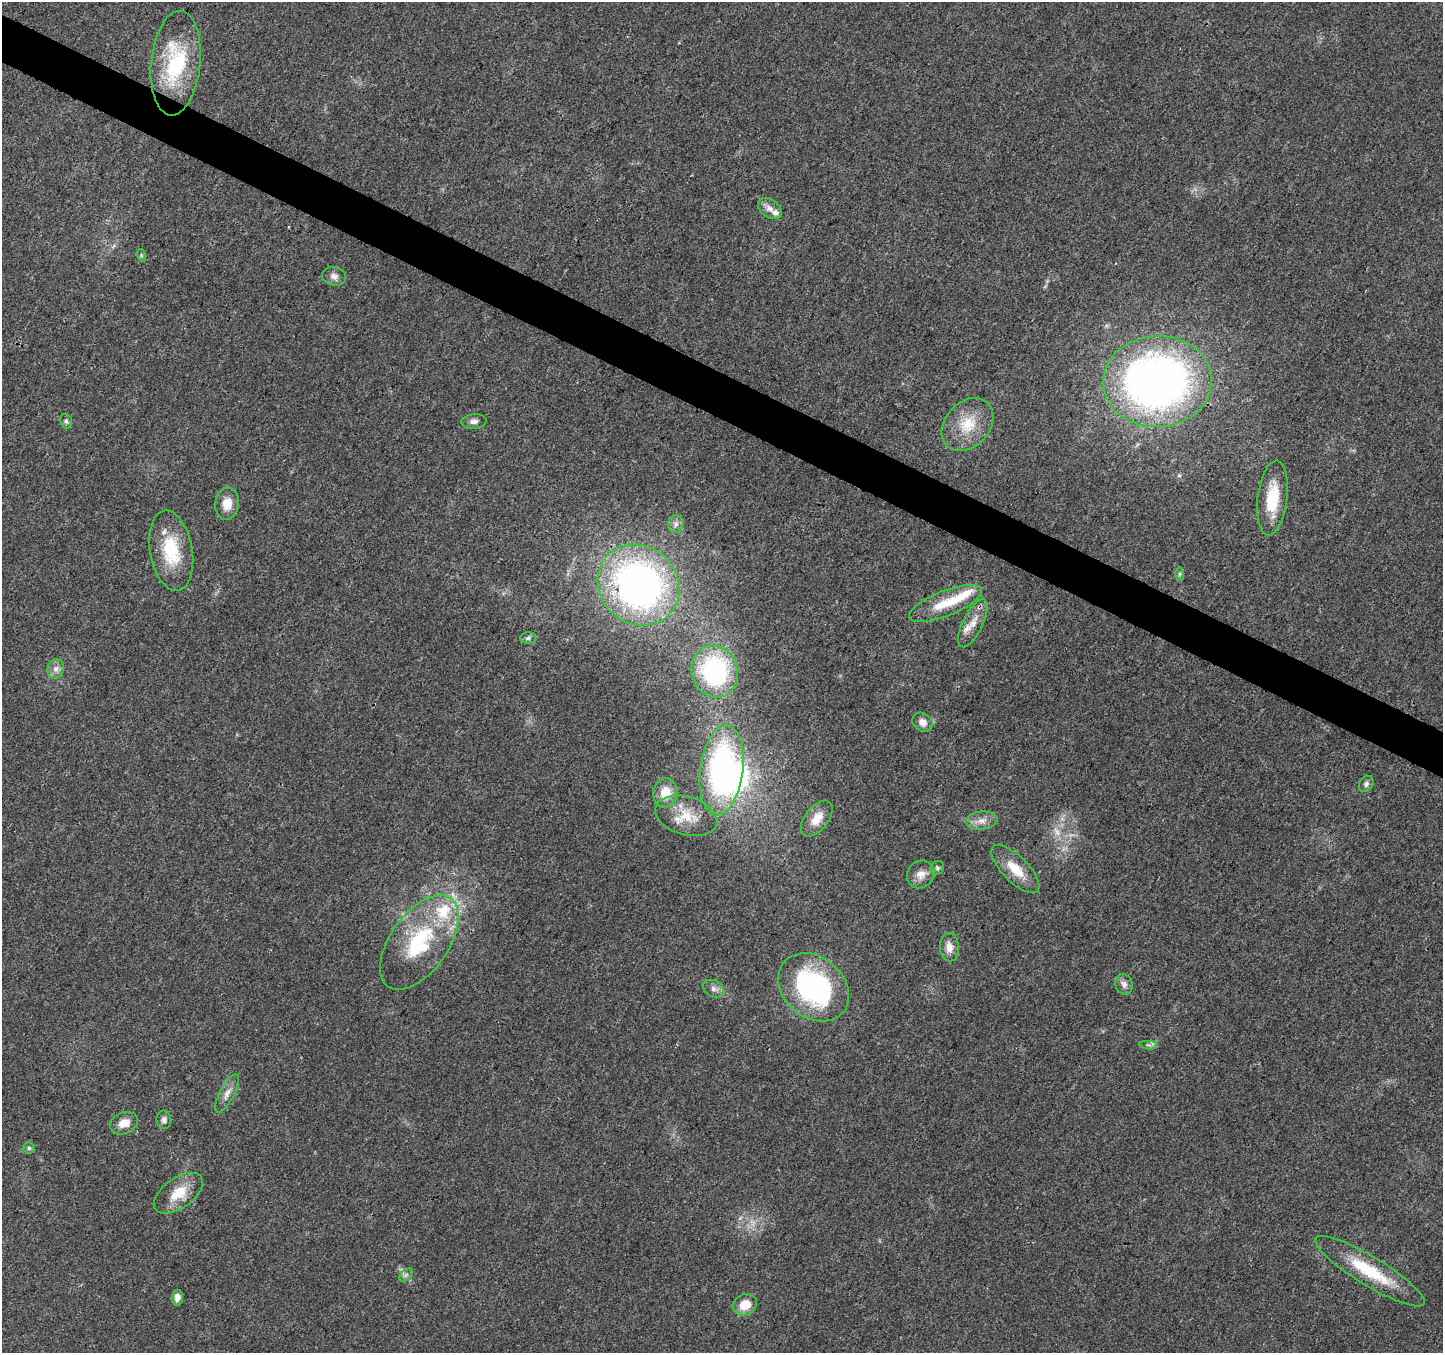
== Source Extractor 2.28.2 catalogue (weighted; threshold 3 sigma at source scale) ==
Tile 11 of 4 x 4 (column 3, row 3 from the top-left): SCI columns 2891-4331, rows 1618-2968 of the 5773 x 5868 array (HDU 1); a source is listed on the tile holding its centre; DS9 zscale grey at full resolution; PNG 1445 x 1355 px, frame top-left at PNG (2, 2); each listed source drawn as its Kron ellipse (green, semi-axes under 4 px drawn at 4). Shown black and unused: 3% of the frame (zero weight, under 3 of 4 exposures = <1% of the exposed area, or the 3 px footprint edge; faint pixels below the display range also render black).
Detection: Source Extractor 2.28.2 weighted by HDU 2 'WHT'; one run over the whole footprint, this tile lists its part. Background 0.0174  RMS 0.0028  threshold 0.0127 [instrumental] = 3 sigma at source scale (4.5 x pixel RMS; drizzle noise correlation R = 1.50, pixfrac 1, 0.0396/0.0396 arcsec/px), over >= 5 px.
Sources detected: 50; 1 too faint to see at this stretch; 1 inside a brighter object's white glare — neither listed nor drawn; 4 inside a brighter listed object's ellipse — not listed separately; the other 44 listed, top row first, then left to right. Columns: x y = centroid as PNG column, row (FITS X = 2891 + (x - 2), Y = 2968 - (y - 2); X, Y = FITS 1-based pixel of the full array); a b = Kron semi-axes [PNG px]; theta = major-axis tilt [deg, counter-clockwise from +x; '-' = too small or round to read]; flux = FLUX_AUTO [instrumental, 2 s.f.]
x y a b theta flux
176 63 52 24 84 23
770 208 13 9 -35 2.1
141 255 6 4 -72 0.41
334 276 12 9 -11 1.5
1157 382 54 45 3 180
66 421 7 5 -74 0.68
474 421 12 7 5 1.5
968 424 29 22 48 9.4
1272 498 37 15 83 11
227 504 16 12 81 4
676 524 9 7 84 1.2
171 551 41 21 -80 15
1179 574 7 4 90 0.54
639 585 43 38 -41 120
946 603 39 12 22 8.7
973 623 26 10 64 3.6
528 638 8 5 2 0.66
56 669 10 8 74 1.6
715 672 26 23 -71 38
923 722 11 8 -34 2.1
722 770 45 21 82 64
1366 784 9 6 55 0.84
665 793 14 12 84 5.2
686 816 32 19 -16 8.1
817 819 21 11 52 4.2
982 821 16 9 6 2.3
937 868 7 6 - 0.63
1015 869 31 12 -45 6.5
921 874 14 13 - 2.7
419 943 54 29 55 26
949 947 14 9 -87 2.3
1124 984 10 8 -70 1.5
813 987 39 30 -40 50
714 989 11 8 -28 1.5
1149 1045 9 3 -5 0.57
227 1093 21 7 62 2.3
164 1120 9 7 -82 1.1
124 1123 14 10 21 3.2
29 1148 5 5 - 0.49
178 1193 28 15 35 7.1
1370 1271 63 14 -31 15
406 1275 8 5 45 0.71
177 1298 8 6 86 1.8
745 1305 12 10 22 4.5